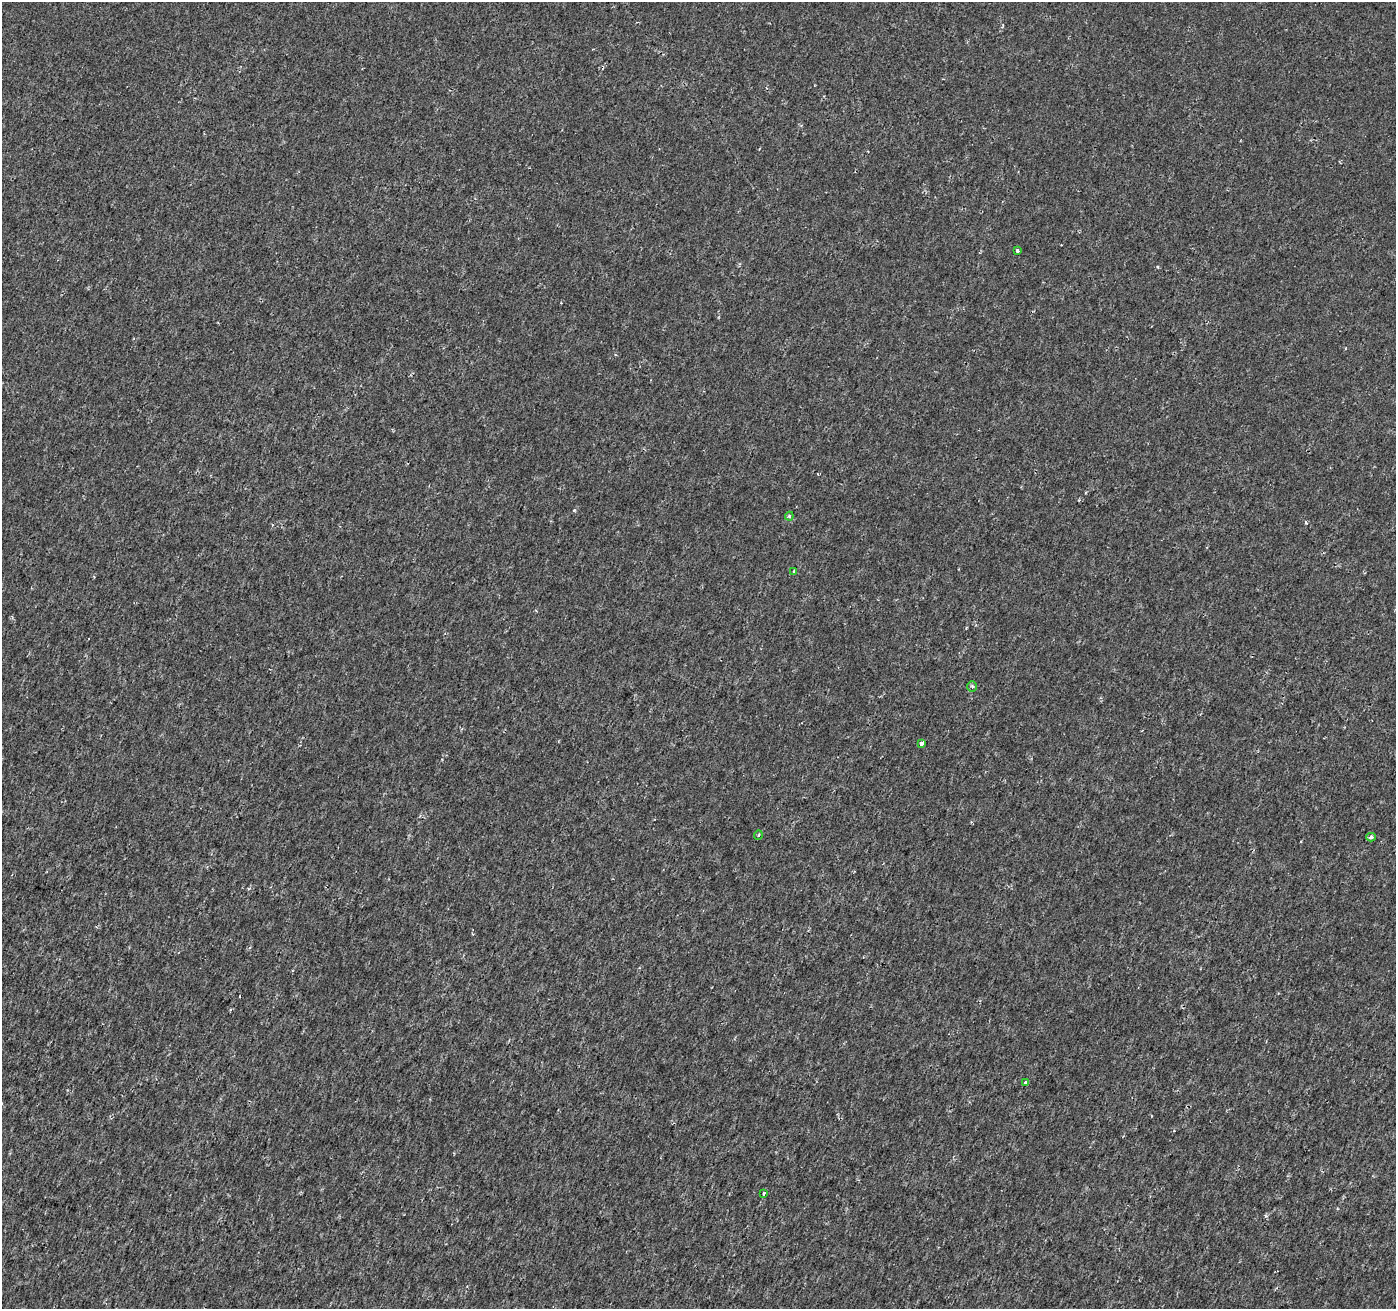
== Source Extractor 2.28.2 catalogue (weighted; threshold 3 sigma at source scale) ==
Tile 7 of 4 x 4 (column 3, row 2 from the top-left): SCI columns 2798-4191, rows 2891-4197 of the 5588 x 5717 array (HDU 1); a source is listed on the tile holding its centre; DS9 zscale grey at full resolution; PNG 1398 x 1311 px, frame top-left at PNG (2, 2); each listed source drawn as its Kron ellipse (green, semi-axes under 4 px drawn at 4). Shown black and unused: <1% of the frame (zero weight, under 2 of 3 exposures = <1% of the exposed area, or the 3 px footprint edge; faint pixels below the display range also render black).
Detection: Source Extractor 2.28.2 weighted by HDU 2 'WHT'; one run over the whole footprint, this tile lists its part. Background -6.86e-05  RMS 0.0018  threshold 0.00829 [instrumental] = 3 sigma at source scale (4.5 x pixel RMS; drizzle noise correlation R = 1.50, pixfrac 1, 0.0396/0.0396 arcsec/px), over >= 5 px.
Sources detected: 9; all 9 listed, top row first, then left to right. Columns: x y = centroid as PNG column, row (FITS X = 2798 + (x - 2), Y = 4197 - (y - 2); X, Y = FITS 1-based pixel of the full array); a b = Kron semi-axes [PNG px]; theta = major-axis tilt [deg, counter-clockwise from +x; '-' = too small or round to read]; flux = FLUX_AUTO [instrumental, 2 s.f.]
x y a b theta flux
1017 250 3 3 - 0.64
789 516 4 3 - 0.24
794 571 3 3 - 0.41
972 687 5 5 - 0.28
922 743 4 3 - 1
758 835 5 3 - 0.2
1371 837 5 4 - 0.48
1026 1082 4 3 - 0.94
764 1193 3 3 - 0.57
Overlapping masked pixels (flux is a lower limit): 1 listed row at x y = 1026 1082